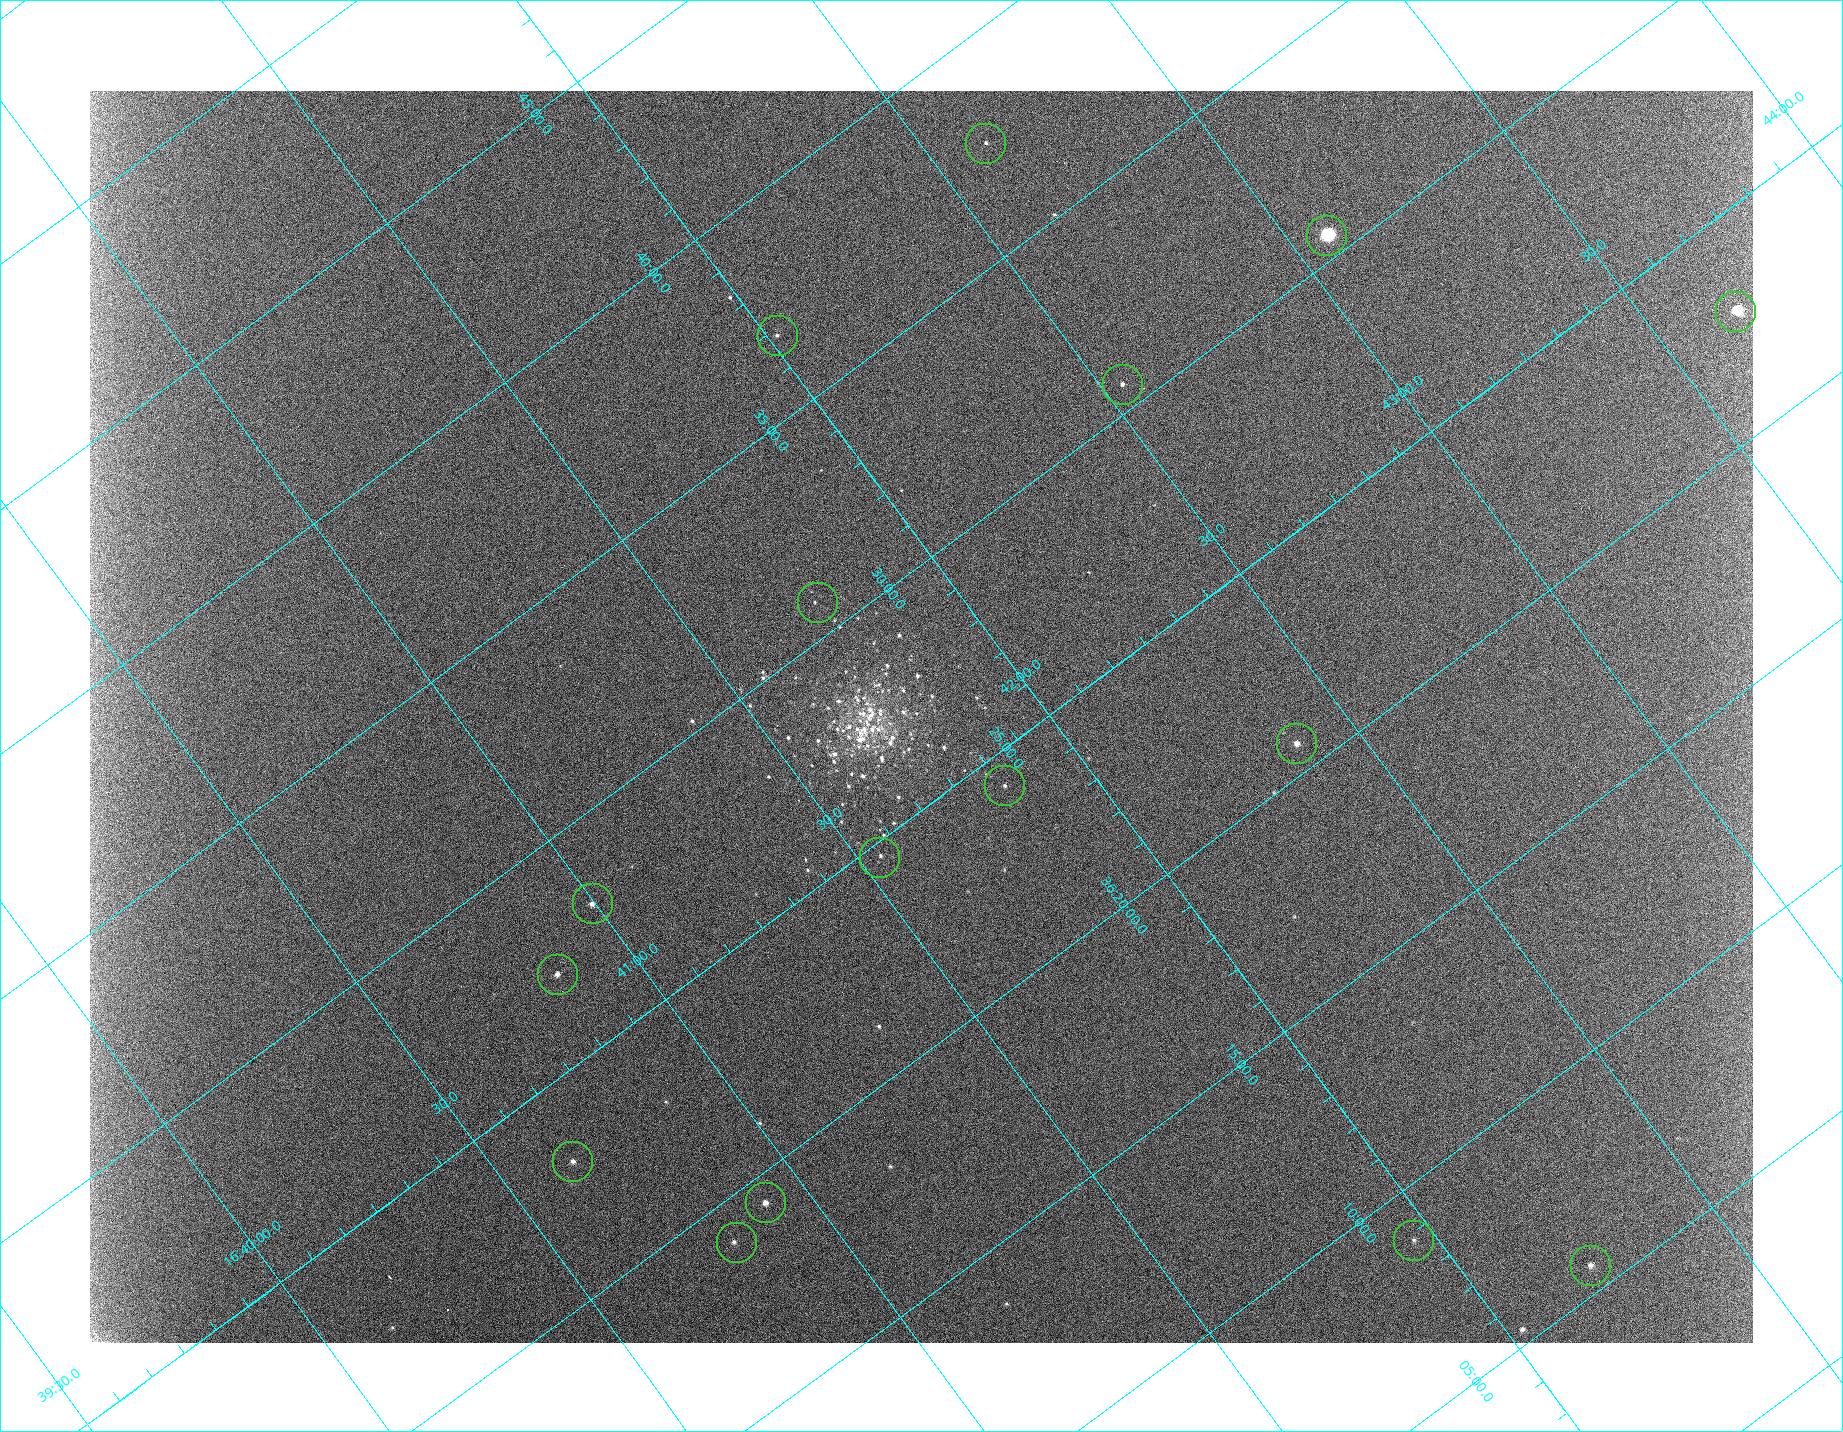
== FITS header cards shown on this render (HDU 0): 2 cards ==
NAXIS1  =                 1663 /fastest changing axis
NAXIS2  =                 1252 /next to fastest changing axis

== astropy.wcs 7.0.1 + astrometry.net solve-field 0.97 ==
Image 1663 x 1252 px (HDU 0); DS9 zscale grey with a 90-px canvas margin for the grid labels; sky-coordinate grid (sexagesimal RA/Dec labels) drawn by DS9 from the SOLVED WCS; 16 Tycho-2 reference stars matched to detected sources circled (green)
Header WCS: RA---TAN/DEC--TAN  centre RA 16:41:47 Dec +36:27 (250.45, +36.45 deg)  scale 1.52 arcsec/px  FOV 42.1' x 31.7'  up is +37 deg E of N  parity flipped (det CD > 0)
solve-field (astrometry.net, Tycho-2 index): VERIFIED the header's WCS against the Tycho-2 star catalogue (verified at 3 index scales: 7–16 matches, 0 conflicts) and refined it, rather than solving blind
Solved WCS: RA---TAN-SIP/DEC--TAN-SIP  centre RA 16:41:47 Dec +36:27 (250.45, +36.45 deg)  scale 1.52 arcsec/px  FOV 42.1' x 31.7'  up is +37 deg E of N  parity flipped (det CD > 0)
The solver's refit moves the header's centre by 1.1 arcsec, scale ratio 1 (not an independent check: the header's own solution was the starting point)
Tycho-2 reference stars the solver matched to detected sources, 16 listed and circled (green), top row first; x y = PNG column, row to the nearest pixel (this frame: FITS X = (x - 90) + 1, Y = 1252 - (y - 91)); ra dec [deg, ICRS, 3 dp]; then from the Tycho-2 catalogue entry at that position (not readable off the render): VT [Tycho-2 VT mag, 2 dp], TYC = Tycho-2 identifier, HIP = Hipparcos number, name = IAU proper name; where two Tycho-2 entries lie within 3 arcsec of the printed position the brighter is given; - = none
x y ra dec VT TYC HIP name
985 143 250.653 +36.627 11.82 2588-1251-2 - -
1326 235 250.768 +36.510 7.02 2588-2833-1 81848 -
1735 311 250.916 +36.381 8.80 2588-1201-1 81894 -
777 335 250.504 +36.614 11.86 2588-1299-1 - -
1122 384 250.635 +36.511 11.41 2588-1764-1 - -
817 602 250.438 +36.513 11.30 2588-1745-1 - -
1296 743 250.596 +36.345 10.86 2588-1361-1 - -
1004 785 250.459 +36.404 11.09 2588-1330-1 - -
879 857 250.384 +36.411 11.61 2588-1386-1 - -
592 903 250.249 +36.468 10.87 2588-1662-1 - -
557 974 250.212 +36.453 10.99 2588-1613-1 - -
572 1161 250.160 +36.385 11.14 2588-1159-1 - -
765 1202 250.229 +36.323 10.73 2588-1432-1 - -
1413 1240 250.490 +36.147 11.92 2588-538-1 - -
736 1242 250.204 +36.316 11.59 2588-1459-1 81655 -
1590 1265 250.556 +36.094 10.71 2588-665-1 - -